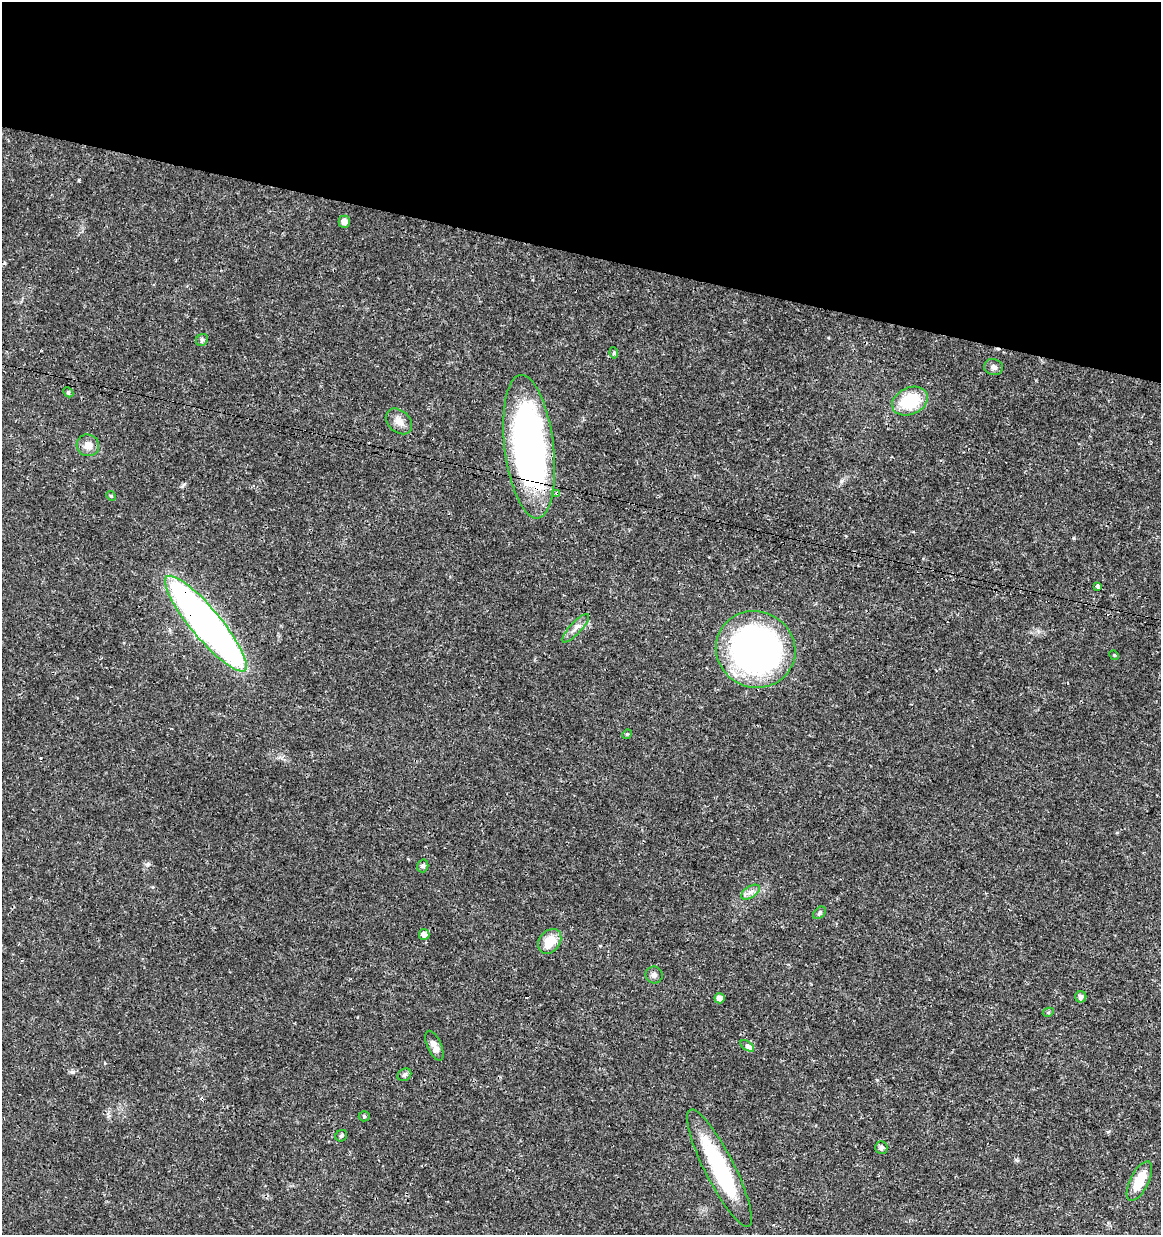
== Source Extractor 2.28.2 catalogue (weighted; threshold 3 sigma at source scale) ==
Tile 2 of 4 x 4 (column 2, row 1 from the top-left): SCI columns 1386-2544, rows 3712-4944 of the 5148 x 4947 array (HDU 1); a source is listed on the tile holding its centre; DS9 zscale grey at full resolution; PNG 1163 x 1237 px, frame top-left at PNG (2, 2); each listed source drawn as its Kron ellipse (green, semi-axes under 4 px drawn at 4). Shown black and unused: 21% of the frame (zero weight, under 3 of 4 exposures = <1% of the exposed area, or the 3 px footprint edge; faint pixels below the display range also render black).
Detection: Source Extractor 2.28.2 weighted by HDU 2 'WHT'; one run over the whole footprint, this tile lists its part. Background 0.0192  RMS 0.0018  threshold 0.00796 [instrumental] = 3 sigma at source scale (4.5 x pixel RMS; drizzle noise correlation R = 1.50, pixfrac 1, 0.0396/0.0396 arcsec/px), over >= 5 px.
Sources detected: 35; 1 cosmic-ray / hot-pixel residue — neither listed nor drawn; the other 34 listed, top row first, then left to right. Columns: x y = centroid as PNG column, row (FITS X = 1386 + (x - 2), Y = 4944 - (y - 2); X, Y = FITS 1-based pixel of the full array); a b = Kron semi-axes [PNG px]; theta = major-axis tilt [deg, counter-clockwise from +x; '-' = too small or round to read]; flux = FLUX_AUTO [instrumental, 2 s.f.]
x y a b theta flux
344 222 6 5 - 1.1
202 340 6 5 - 0.33
614 353 6 4 -82 0.35
994 367 9 8 - 0.73
68 392 6 4 -46 0.27
910 401 18 13 25 8.3
399 421 15 10 -43 1.5
88 445 11 10 - 1.4
529 447 72 24 -83 76
557 493 4 3 - 0.83
111 496 5 4 - 0.2
1098 586 4 3 - 1.7
206 624 61 15 -50 110
576 628 18 5 47 1
756 649 40 38 -25 67
1114 655 5 4 - 0.18
627 734 5 4 - 0.22
423 866 6 5 - 0.48
750 892 10 5 33 0.77
819 913 7 5 42 0.36
424 934 5 5 - 1
550 941 13 10 51 3.5
654 975 9 8 - 0.62
1081 997 6 5 - 0.55
720 998 5 5 - 1.2
1048 1012 6 4 28 0.24
434 1046 16 7 -66 1.3
747 1046 8 4 -34 1.3
404 1075 7 6 - 0.48
364 1116 5 5 - 0.25
341 1136 6 5 - 0.36
881 1148 6 6 - 0.42
719 1168 65 15 -63 18
1139 1181 21 9 63 4.3
Overlapping masked pixels (flux is a lower limit): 3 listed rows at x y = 529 447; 557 493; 206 624